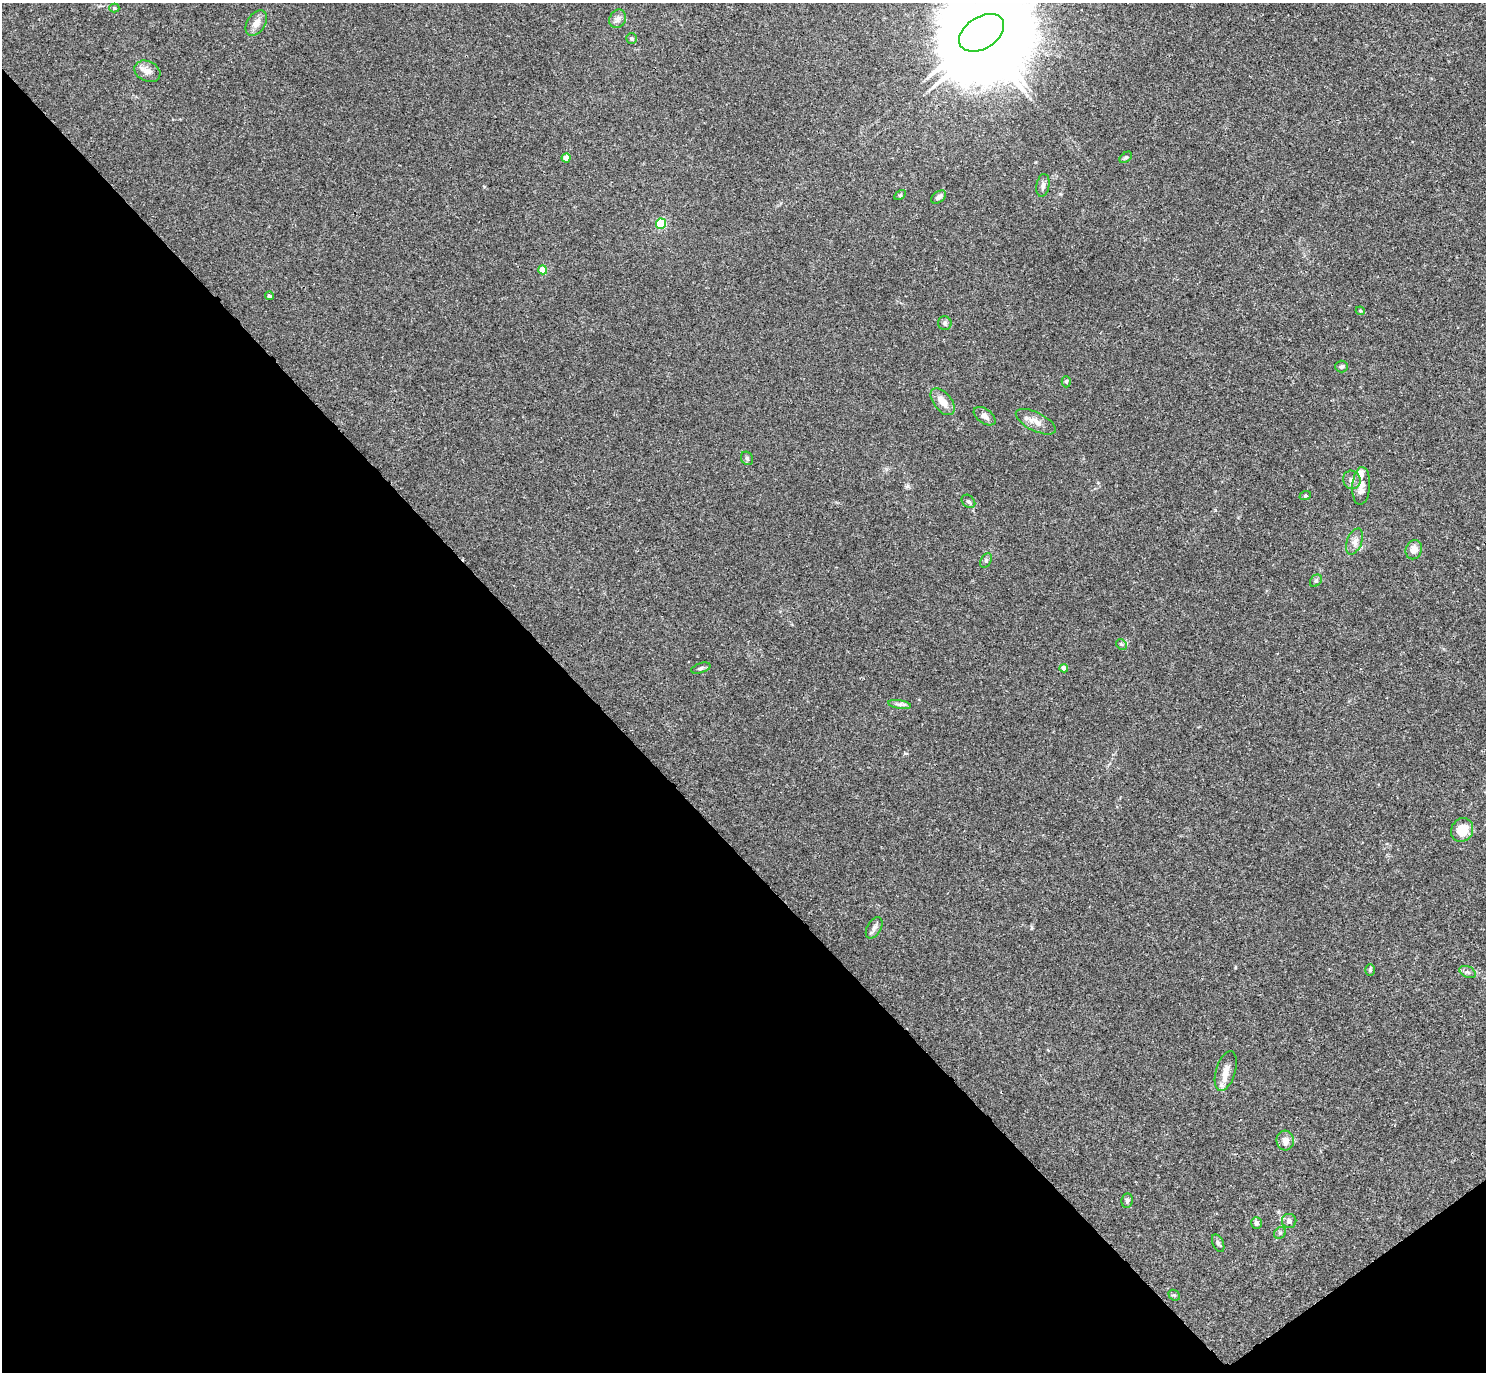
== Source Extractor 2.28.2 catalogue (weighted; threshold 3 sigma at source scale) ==
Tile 14 of 4 x 4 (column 2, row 4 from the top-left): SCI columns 1509-2992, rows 319-1688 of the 5981 x 5978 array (HDU 1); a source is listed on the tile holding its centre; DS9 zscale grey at full resolution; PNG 1488 x 1374 px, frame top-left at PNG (2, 3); each listed source drawn as its Kron ellipse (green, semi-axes under 4 px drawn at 4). Shown black and unused: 41% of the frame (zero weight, under 3 of 4 exposures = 2% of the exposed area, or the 3 px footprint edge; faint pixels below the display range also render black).
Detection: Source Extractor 2.28.2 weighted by HDU 2 'WHT'; one run over the whole footprint, this tile lists its part. Background 0.0261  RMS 0.0024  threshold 0.0106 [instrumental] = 3 sigma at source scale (4.5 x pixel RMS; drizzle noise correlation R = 1.50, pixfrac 1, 0.05/0.05 arcsec/px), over >= 5 px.
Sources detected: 48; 1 inside a brighter object's white glare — neither listed nor drawn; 1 inside a brighter listed object's ellipse — not listed separately; the other 46 listed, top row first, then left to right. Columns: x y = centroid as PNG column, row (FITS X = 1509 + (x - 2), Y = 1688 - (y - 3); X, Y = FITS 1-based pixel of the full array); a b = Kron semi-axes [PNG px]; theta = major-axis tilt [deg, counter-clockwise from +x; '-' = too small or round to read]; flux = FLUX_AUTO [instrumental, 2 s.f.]
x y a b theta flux
114 8 5 4 - 0.36
618 19 9 8 - 1
256 23 14 9 57 1.8
982 33 25 16 33 3100
632 38 5 5 - 0.39
147 71 13 10 -26 1.8
1126 157 7 4 39 0.36
566 158 4 4 - 3.1
1043 185 11 6 80 0.97
900 195 6 4 31 0.29
939 197 8 5 35 0.83
661 224 5 5 - 15
543 270 4 4 - 3.9
269 296 4 4 - 0.57
1360 311 4 4 - 0.25
945 323 7 6 - 0.53
1342 367 6 6 - 0.45
1066 382 6 4 89 0.33
943 402 16 9 -52 2.5
985 416 12 7 -36 1.3
1036 422 22 9 -26 2.3
747 458 7 6 - 0.58
1352 480 9 8 - 1.2
1361 486 19 9 86 2.4
1305 496 6 3 19 0.25
968 501 8 5 -43 0.49
1355 541 14 7 68 1.3
1414 550 10 8 67 1.7
986 560 8 5 62 0.49
1316 581 7 5 48 0.47
1121 644 6 4 -45 0.36
701 668 10 5 18 0.59
1064 668 4 4 - 1.5
899 704 12 4 -9 0.73
1462 830 12 10 61 5.2
874 928 12 7 61 0.94
1370 970 6 5 - 0.35
1468 972 8 5 -24 0.66
1226 1071 20 9 74 2.6
1285 1141 10 8 -85 1.5
1127 1201 7 5 83 0.5
1289 1221 7 7 - 0.87
1256 1223 6 5 - 0.81
1280 1233 6 5 - 0.42
1218 1243 9 5 -66 0.57
1174 1295 6 5 - 0.36
Isophote crosses this tile's border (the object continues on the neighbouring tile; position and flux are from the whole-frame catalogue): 1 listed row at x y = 982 33